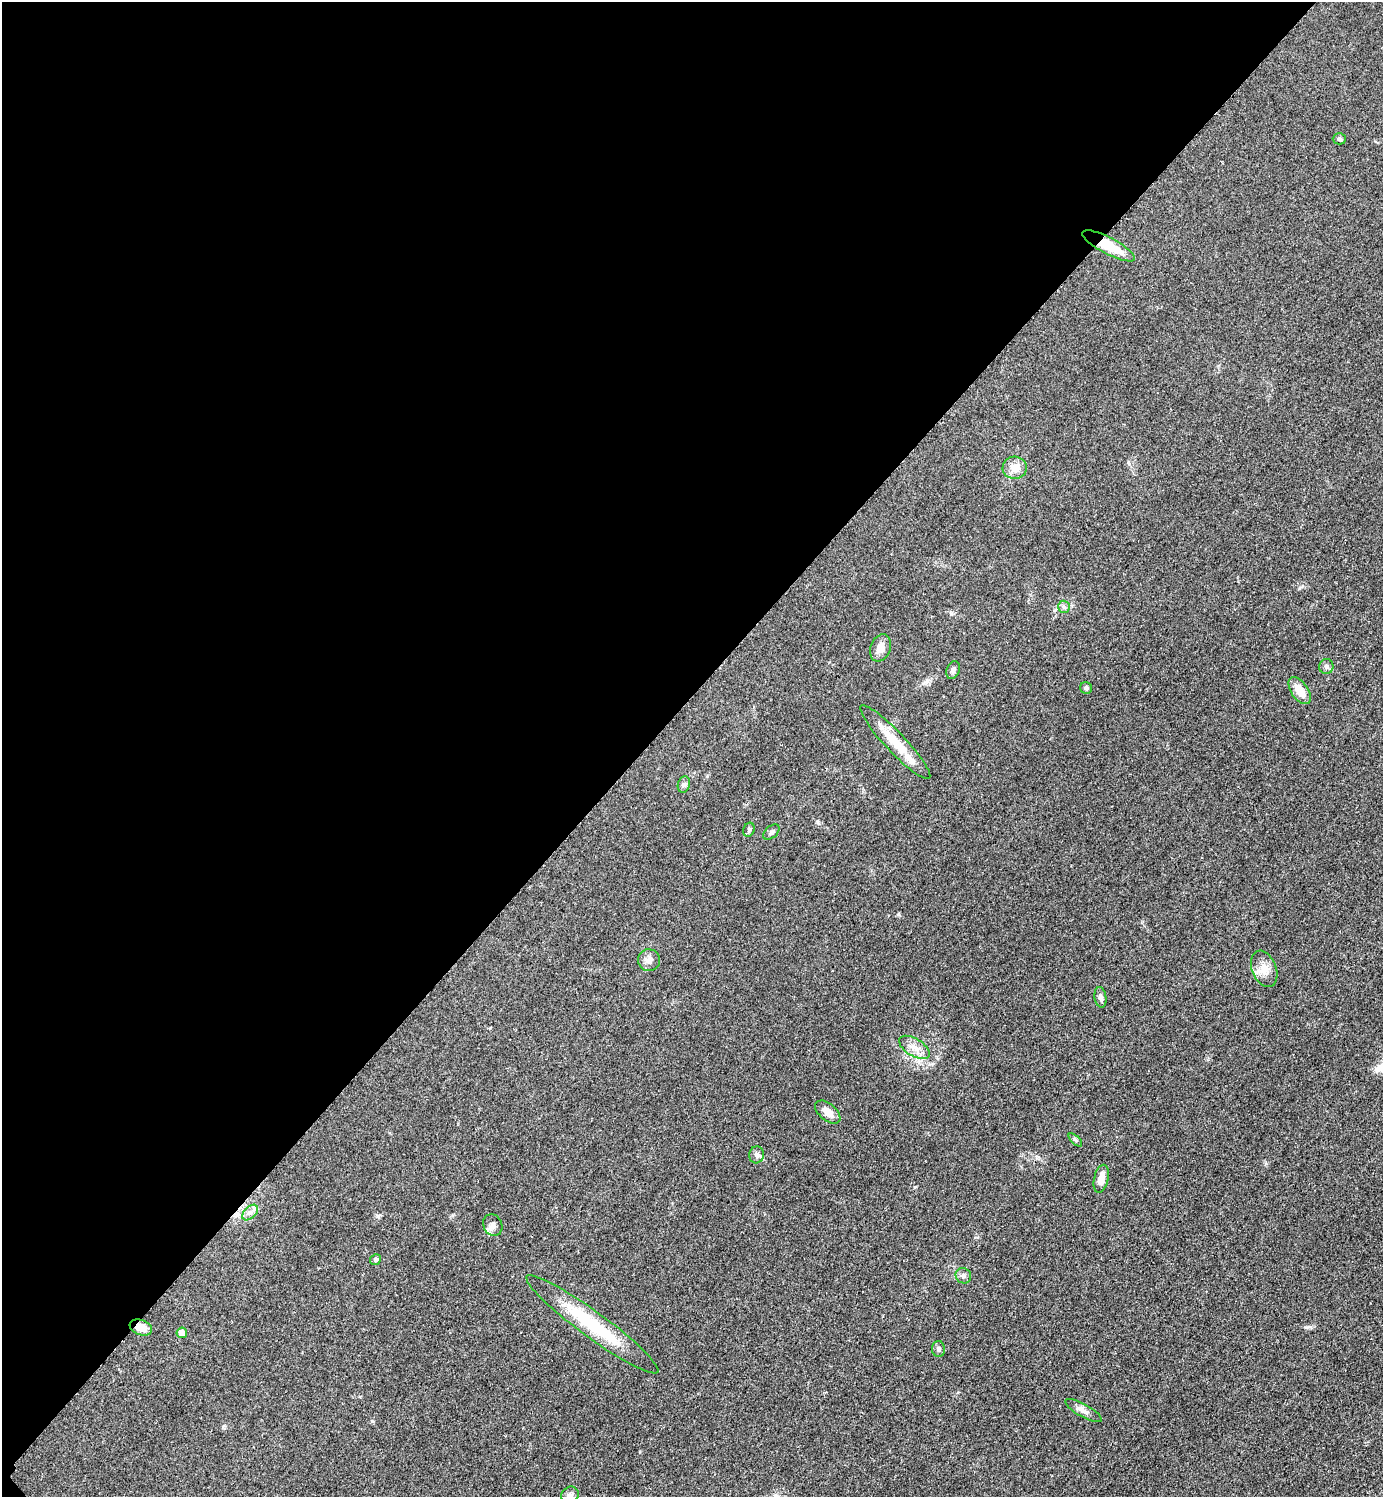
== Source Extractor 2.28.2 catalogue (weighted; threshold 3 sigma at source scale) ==
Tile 5 of 4 x 4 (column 1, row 2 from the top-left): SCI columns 314-1694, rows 2999-4493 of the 6005 x 6005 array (HDU 1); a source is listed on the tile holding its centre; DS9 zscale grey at full resolution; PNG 1385 x 1499 px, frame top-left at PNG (2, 2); each listed source drawn as its Kron ellipse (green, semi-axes under 4 px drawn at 4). Shown black and unused: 47% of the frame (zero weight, under 2 of 3 exposures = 1% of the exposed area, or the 3 px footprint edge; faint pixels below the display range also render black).
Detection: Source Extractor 2.28.2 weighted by HDU 2 'WHT'; one run over the whole footprint, this tile lists its part. Background 0.0784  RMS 0.0081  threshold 0.0367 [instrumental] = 3 sigma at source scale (4.5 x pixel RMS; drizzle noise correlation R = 1.50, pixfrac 1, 0.05/0.05 arcsec/px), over >= 5 px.
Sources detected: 31; all 31 listed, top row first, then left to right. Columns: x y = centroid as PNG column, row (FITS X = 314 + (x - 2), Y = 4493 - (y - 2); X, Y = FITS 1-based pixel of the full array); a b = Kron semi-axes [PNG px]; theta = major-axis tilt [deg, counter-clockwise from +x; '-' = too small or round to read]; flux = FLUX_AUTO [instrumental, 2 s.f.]
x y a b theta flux
1339 139 6 5 - 1.8
1109 246 29 8 -28 24
1015 468 12 11 - 9.8
1064 607 6 6 - 1.7
880 648 14 10 69 6.8
1326 667 7 7 - 2.4
953 670 9 6 69 2.6
1086 688 6 5 - 1.6
1300 691 15 8 -56 12
895 742 50 10 -47 23
684 784 8 6 72 2.2
749 830 7 5 68 1.6
771 832 9 5 42 2.4
649 960 11 11 - 5.1
1264 969 19 12 -69 9.3
1100 997 10 6 -81 3
914 1047 17 8 -32 7.9
828 1112 15 8 -40 7.7
1075 1140 8 3 -44 1.2
756 1155 8 7 - 2.5
1101 1179 14 7 76 8.2
250 1213 9 5 44 3.4
493 1225 11 9 -63 4.3
375 1260 6 5 - 1.6
963 1276 8 7 - 2.6
592 1324 81 13 -36 52
141 1327 11 7 -21 9.2
182 1333 5 5 - 8
938 1349 8 6 -88 2.2
1083 1411 21 6 -29 4.9
570 1495 9 8 - 3.3
Overlapping masked pixels (flux is a lower limit): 2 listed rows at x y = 1109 246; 141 1327
Isophote crosses this tile's border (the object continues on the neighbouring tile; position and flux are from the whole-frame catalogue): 1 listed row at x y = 570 1495
Unlisted compact peaks at least as high as the median listed source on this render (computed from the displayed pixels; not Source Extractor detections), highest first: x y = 1307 1327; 378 1216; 898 914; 372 1421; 707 776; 1299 588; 223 1427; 1055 610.